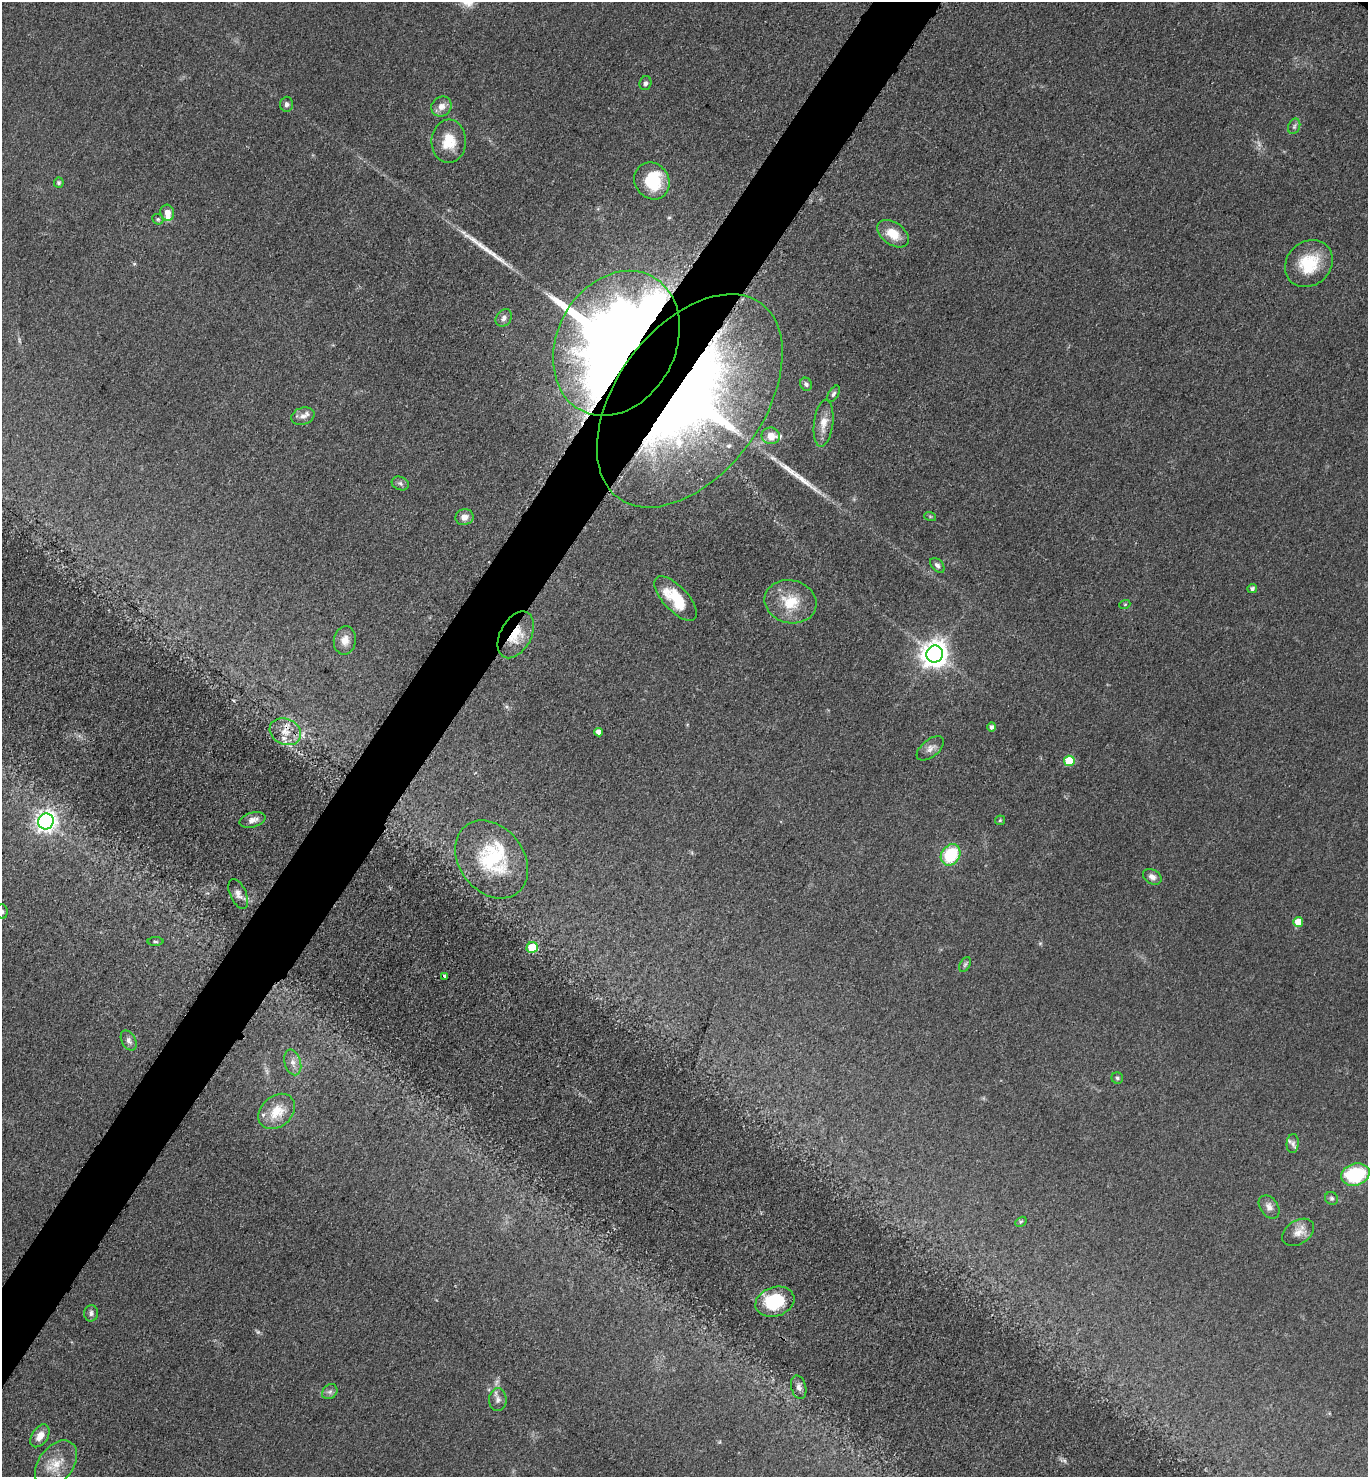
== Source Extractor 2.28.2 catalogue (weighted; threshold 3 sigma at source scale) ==
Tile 7 of 4 x 4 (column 3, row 2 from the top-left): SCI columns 3035-4400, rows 2964-4438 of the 5928 x 5924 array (HDU 1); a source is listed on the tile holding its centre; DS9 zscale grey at full resolution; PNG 1370 x 1479 px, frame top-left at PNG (2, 2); each listed source drawn as its Kron ellipse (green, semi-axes under 4 px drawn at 4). Shown black and unused: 5% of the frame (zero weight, under 3 of 5 exposures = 1% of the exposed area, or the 3 px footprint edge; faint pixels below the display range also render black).
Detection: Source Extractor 2.28.2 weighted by HDU 2 'WHT'; one run over the whole footprint, this tile lists its part. Background 0.0496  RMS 0.0058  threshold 0.0261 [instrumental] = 3 sigma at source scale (4.5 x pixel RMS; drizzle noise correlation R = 1.50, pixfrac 1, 0.05/0.05 arcsec/px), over >= 5 px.
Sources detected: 77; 3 too faint to see at this stretch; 2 long thin detections or spike segments (spike, bleed or trail) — neither listed nor drawn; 7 inside a brighter listed object's ellipse — not listed separately; the other 65 listed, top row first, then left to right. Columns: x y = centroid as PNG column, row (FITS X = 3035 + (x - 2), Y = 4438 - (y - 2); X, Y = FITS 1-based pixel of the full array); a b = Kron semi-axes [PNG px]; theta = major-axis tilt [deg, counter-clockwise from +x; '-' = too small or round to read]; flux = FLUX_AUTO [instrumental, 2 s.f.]
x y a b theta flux
645 83 7 6 - 1.7
287 104 7 6 - 1.6
441 106 10 9 - 4.6
1294 126 8 6 69 1.4
449 141 22 17 89 13
652 181 19 17 -55 22
59 183 5 5 - 1
167 213 8 6 -74 4.6
158 219 6 5 - 0.88
893 234 18 11 -35 11
1309 264 25 22 42 23
504 318 9 7 53 2.4
616 343 76 59 61 1200
806 384 7 5 -64 1.7
833 394 9 5 57 1.5
690 401 121 73 54 580
303 416 12 8 18 3.6
824 423 24 9 83 7.5
771 436 9 8 - 6.3
400 483 9 6 -22 1.7
930 516 6 4 -19 0.69
464 517 9 8 - 4.2
937 565 9 5 -46 1.9
1252 588 4 4 - 1.5
676 598 28 12 -47 21
791 602 26 21 -13 18
1125 604 5 3 - 0.56
516 635 25 15 62 15
345 640 14 11 81 5.7
935 654 9 8 - 690
992 727 5 4 - 2
285 732 16 13 -27 8.4
598 732 4 4 - 3.5
930 748 16 8 39 3.7
1069 761 5 5 - 23
252 820 13 7 15 4.1
1000 820 5 4 - 0.7
46 822 8 7 - 270
951 855 11 9 55 30
492 859 42 32 -51 41
1152 877 10 7 -30 2.8
238 894 16 8 -66 3.8
2 911 7 5 -87 1.2
1298 922 5 5 - 9.2
155 942 8 4 -1 0.9
532 948 5 5 - 17
965 965 8 5 62 1.2
445 976 4 3 - 2.3
129 1040 11 7 -61 2.6
293 1062 13 8 -74 3.8
1117 1078 6 5 - 1.3
277 1111 20 15 41 13
1293 1144 9 6 85 2.1
1355 1175 14 11 17 39
1331 1198 7 6 - 1.3
1269 1207 13 9 -54 3.3
1021 1222 6 4 30 0.84
1298 1232 17 11 33 5.6
775 1302 20 14 18 33
91 1313 8 7 - 2
799 1387 12 7 -74 2.9
330 1392 8 6 42 1.9
498 1400 11 8 89 2.9
40 1436 12 8 57 5.5
56 1464 26 17 52 13
Overlapping masked pixels (flux is a lower limit): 4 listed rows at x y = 616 343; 690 401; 516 635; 285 732
Isophote crosses this tile's border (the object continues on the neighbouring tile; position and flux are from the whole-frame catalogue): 1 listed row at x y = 2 911